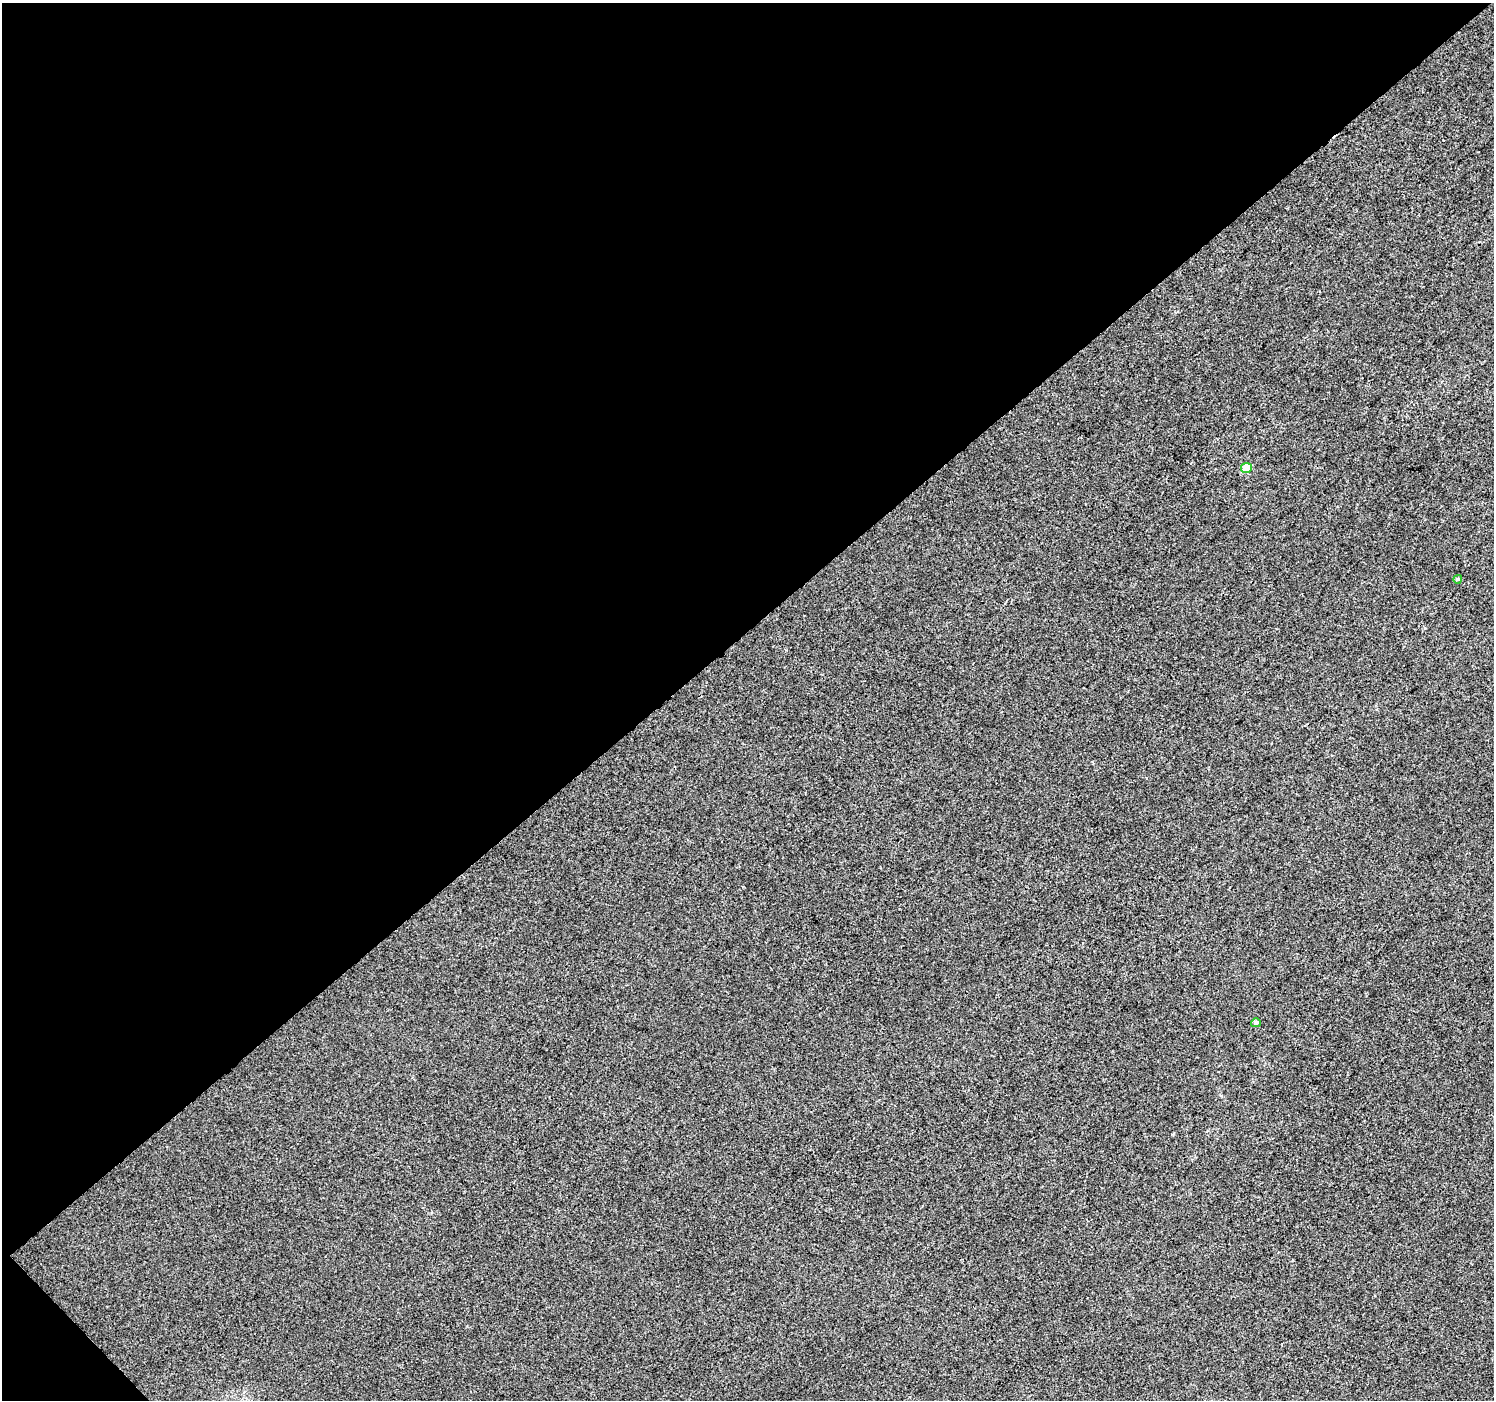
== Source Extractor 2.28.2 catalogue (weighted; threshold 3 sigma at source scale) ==
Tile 5 of 4 x 4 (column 1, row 2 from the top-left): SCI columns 51-1542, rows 3046-4443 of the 6066 x 6027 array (HDU 1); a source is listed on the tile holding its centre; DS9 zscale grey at full resolution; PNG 1496 x 1402 px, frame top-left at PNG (2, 3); each listed source drawn as its Kron ellipse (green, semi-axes under 4 px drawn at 4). Shown black and unused: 46% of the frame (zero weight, under 3 of 4 exposures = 5% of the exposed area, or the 3 px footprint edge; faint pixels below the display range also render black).
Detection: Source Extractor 2.28.2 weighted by HDU 2 'WHT'; one run over the whole footprint, this tile lists its part. Background -8.82e-04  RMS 0.0046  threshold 0.0208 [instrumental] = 3 sigma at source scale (4.5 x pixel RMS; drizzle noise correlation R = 1.50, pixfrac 1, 0.0396/0.0396 arcsec/px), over >= 5 px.
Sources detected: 3; all 3 listed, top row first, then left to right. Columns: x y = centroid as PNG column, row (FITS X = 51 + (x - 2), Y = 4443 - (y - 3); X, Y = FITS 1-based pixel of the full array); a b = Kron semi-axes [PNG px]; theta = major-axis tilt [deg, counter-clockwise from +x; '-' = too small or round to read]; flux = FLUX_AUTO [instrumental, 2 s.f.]
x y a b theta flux
1246 468 5 5 - 12
1458 579 4 4 - 1
1256 1023 5 4 - 1.6